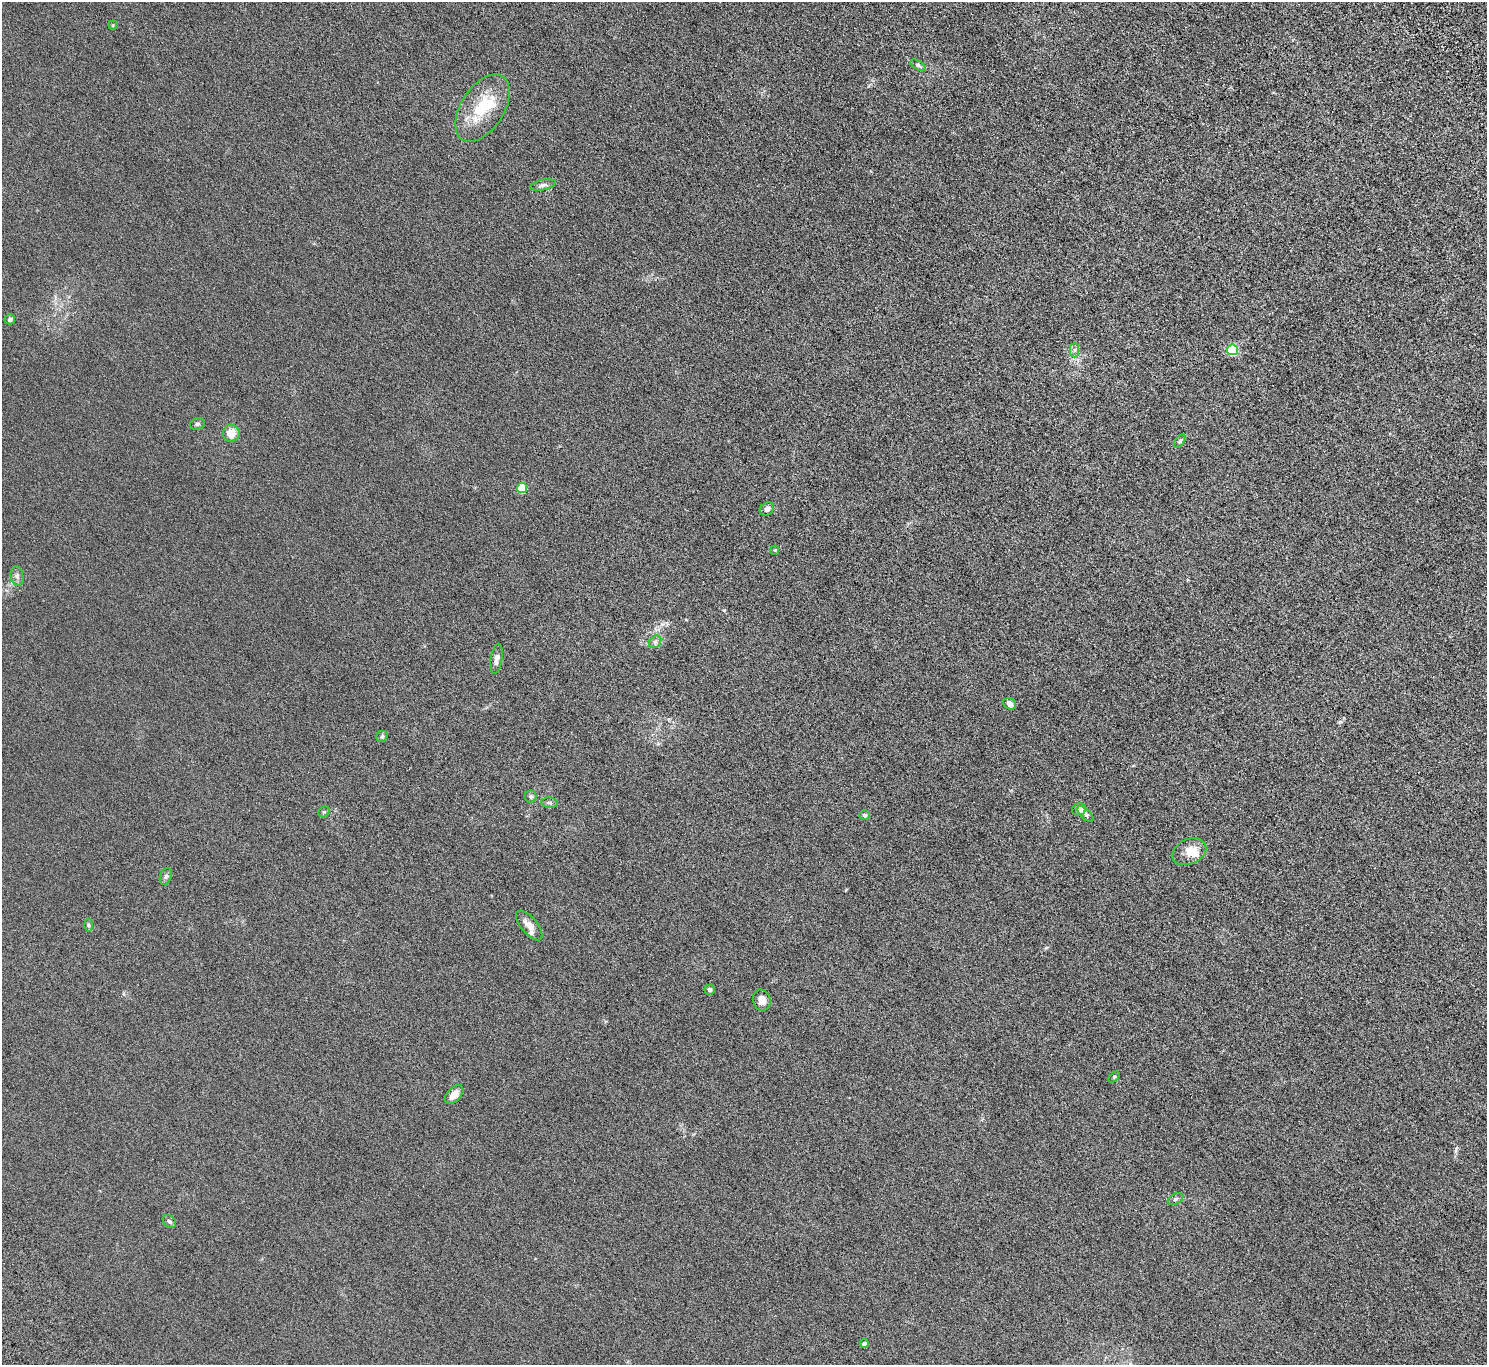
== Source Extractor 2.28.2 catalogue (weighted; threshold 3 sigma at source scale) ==
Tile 10 of 4 x 4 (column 2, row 3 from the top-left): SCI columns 1589-3073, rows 1622-2984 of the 6146 x 6105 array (HDU 1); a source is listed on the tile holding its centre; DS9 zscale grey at full resolution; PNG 1489 x 1367 px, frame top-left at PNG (2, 2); each listed source drawn as its Kron ellipse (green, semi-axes under 4 px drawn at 4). Shown black and unused: <1% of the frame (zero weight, under 4 of 8 exposures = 5% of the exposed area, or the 3 px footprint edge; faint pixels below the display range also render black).
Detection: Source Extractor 2.28.2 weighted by HDU 2 'WHT'; one run over the whole footprint, this tile lists its part. Background 0.0318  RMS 0.0058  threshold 0.0239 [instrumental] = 3 sigma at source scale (4.09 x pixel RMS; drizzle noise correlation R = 1.36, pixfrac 0.8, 0.05/0.05 arcsec/px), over >= 5 px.
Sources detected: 37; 1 inside a brighter object's white glare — neither listed nor drawn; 1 inside a brighter listed object's ellipse — not listed separately; the other 35 listed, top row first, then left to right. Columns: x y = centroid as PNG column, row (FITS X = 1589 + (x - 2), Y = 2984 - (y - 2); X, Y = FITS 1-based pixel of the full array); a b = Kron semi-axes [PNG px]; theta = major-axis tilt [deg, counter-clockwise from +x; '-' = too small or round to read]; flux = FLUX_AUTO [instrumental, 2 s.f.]
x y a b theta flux
113 25 4 4 - 0.52
918 65 9 4 -30 0.99
482 108 37 21 57 20
543 185 13 5 12 1.7
10 319 5 5 - 1.2
1074 350 7 4 -90 1.1
1233 350 5 5 - 42
197 424 7 5 17 0.93
231 433 8 8 - 6.8
1180 441 8 4 54 0.8
522 488 5 5 - 19
767 509 8 6 38 1.7
775 550 5 4 - 0.54
17 576 10 6 -80 1.6
655 642 7 5 46 1.1
496 659 15 6 82 2.3
1010 704 7 5 -28 2.2
382 737 6 5 - 1.1
531 796 6 6 - 1
550 803 8 5 -6 0.97
1079 809 7 6 - 4.7
324 812 6 5 - 0.78
1086 814 10 4 -42 1.4
865 815 5 4 - 1.1
1189 852 18 12 25 6.9
166 876 9 5 70 1.2
88 925 6 4 -88 0.77
529 925 18 8 -50 4.6
710 990 5 5 - 1.1
762 1000 11 8 -74 4
1114 1077 6 4 45 0.6
454 1095 11 6 46 4.4
1175 1199 8 5 28 0.95
169 1221 7 5 -44 1.1
864 1344 4 4 - 2.1